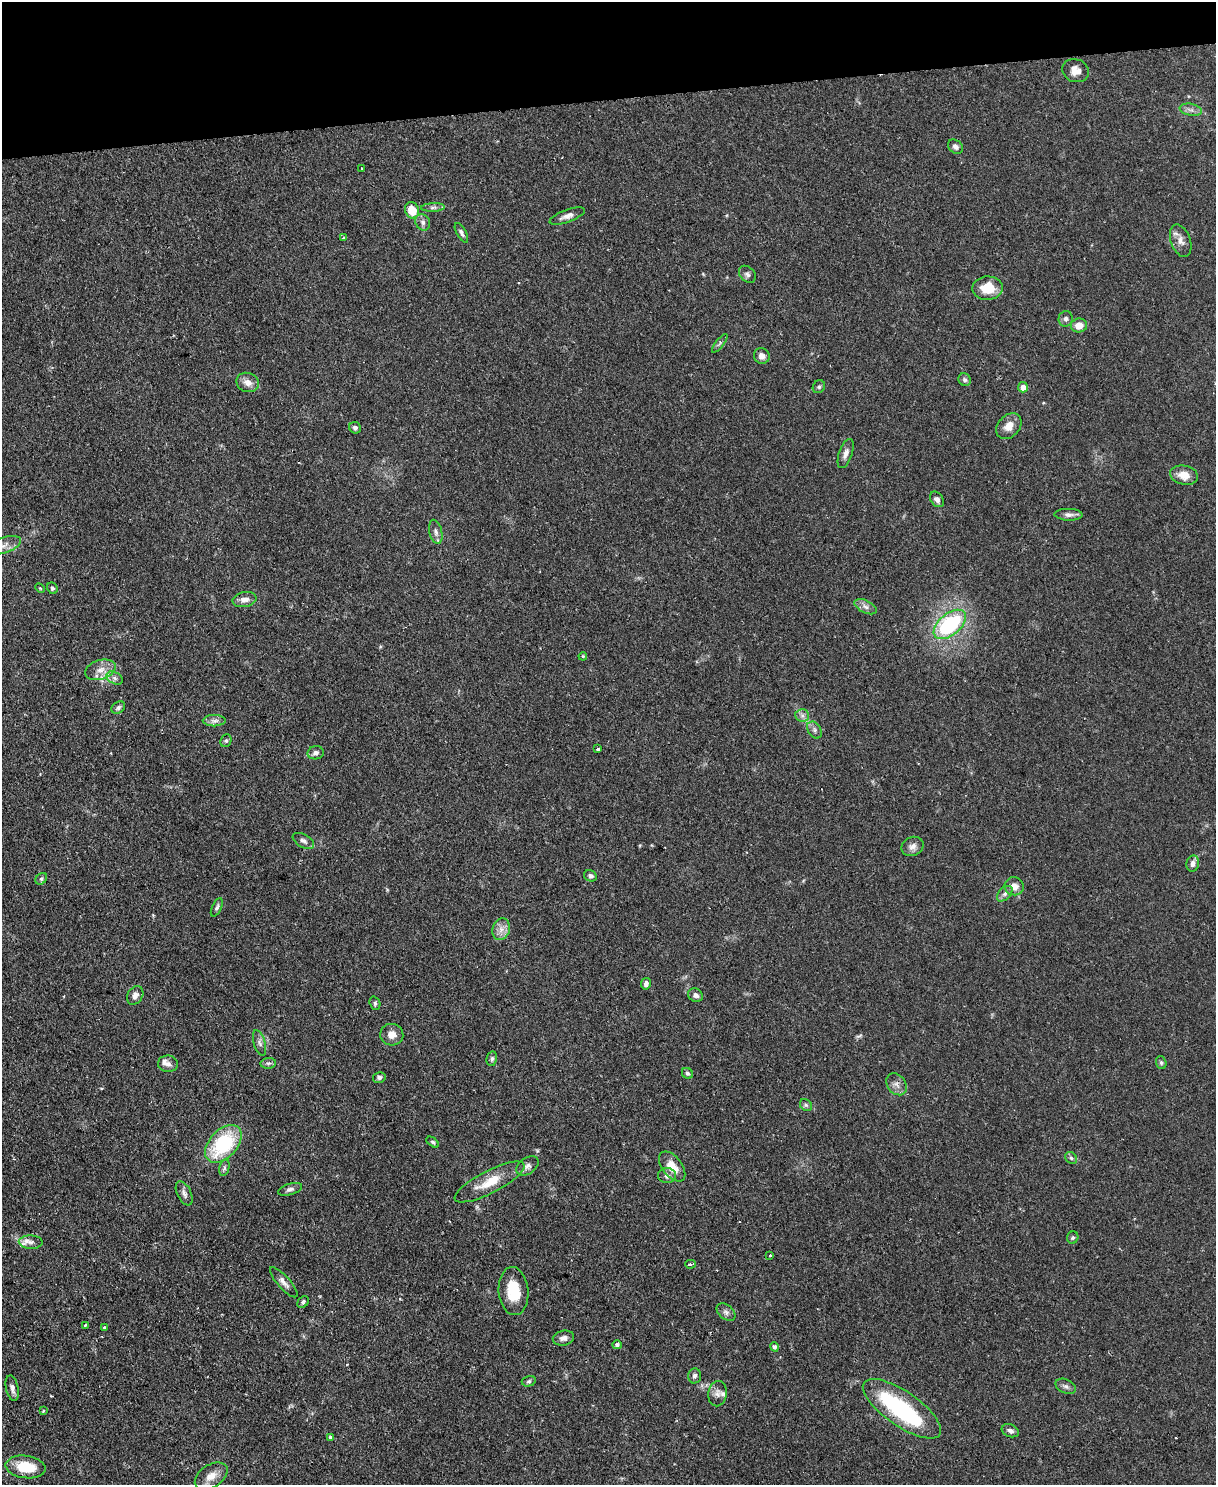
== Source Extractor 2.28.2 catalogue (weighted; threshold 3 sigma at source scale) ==
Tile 3 of 4 x 3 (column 3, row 1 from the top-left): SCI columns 2429-3642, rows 3103-4585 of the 4856 x 4838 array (HDU 1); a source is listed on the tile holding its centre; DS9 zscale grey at full resolution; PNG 1218 x 1487 px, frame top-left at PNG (2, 2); each listed source drawn as its Kron ellipse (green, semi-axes under 4 px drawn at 4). Shown black and unused: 7% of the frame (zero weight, under 2 of 3 exposures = <1% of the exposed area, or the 3 px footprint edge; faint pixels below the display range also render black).
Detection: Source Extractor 2.28.2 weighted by HDU 2 'WHT'; one run over the whole footprint, this tile lists its part. Background 0.0859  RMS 0.006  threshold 0.0271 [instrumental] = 3 sigma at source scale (4.5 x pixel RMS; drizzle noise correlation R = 1.50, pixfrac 1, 0.05/0.05 arcsec/px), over >= 5 px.
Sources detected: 107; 1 inside a brighter object's white glare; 1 cosmic-ray / hot-pixel residue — neither listed nor drawn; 4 inside a brighter listed object's ellipse — not listed separately; the other 101 listed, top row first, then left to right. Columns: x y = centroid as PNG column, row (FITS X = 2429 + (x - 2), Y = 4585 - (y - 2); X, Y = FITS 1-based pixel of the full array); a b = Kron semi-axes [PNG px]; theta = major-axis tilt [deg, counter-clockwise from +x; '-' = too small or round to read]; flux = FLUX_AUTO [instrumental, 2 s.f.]
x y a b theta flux
1075 71 13 11 -19 5.9
1191 110 11 6 -10 2.4
955 147 8 6 -38 2
362 168 3 2 - 0.86
433 207 12 4 2 1.7
412 210 8 7 - 12
567 216 18 6 20 3.4
423 222 8 7 - 2.1
461 233 11 4 -61 1.7
343 238 4 3 - 0.54
1181 241 17 10 -70 4.6
747 274 9 7 -45 2
988 288 15 11 2 13
1066 319 8 7 - 1.9
1079 325 8 7 - 6.6
720 343 11 3 51 1.3
762 356 8 7 - 2.8
965 380 7 6 - 1.5
248 382 11 9 -21 4.8
819 387 7 6 - 1.2
1023 387 5 5 - 5.2
1009 426 14 10 47 6.3
355 428 6 5 - 1.8
846 453 15 6 71 3
1184 475 14 9 -13 7.3
937 499 8 6 -53 2
1069 515 14 6 -1 2.5
436 532 12 6 -77 2.5
3 545 19 8 17 3.8
40 588 5 3 - 0.68
52 588 6 5 - 1.1
245 599 12 7 11 3.7
865 607 12 6 -26 2.9
950 624 19 10 39 58
583 656 4 3 - 0.71
100 670 16 9 18 6.2
115 678 9 5 -27 2.2
118 708 7 5 34 1.5
802 715 7 6 - 2
214 721 11 5 0 2.5
815 730 9 6 -55 2
226 741 6 5 - 1
598 749 3 3 - 1.2
316 753 8 6 11 2
303 841 11 6 -28 2.3
913 846 11 9 24 3.3
1193 864 8 6 76 2.8
590 876 6 5 - 1.6
41 879 6 5 - 1
1014 886 9 9 - 4.8
1005 894 9 6 45 2.2
217 907 10 4 65 1.6
501 929 11 8 75 4
646 984 6 5 - 2.5
135 995 10 7 57 3
696 995 8 6 -30 2.2
375 1003 7 5 -70 1.2
392 1035 11 11 - 5
260 1043 13 6 -74 2.4
492 1059 7 5 79 1.3
268 1063 8 5 6 1.5
1161 1063 7 5 -70 1.1
168 1064 10 8 -8 2.8
687 1073 6 5 - 1.2
379 1077 6 5 - 1.4
896 1084 12 9 -52 3.6
806 1105 7 5 -45 1.1
433 1142 7 4 -37 0.95
223 1144 22 14 47 48
1071 1158 6 5 - 1.2
527 1166 12 8 35 3
672 1167 17 9 -53 9.7
224 1168 8 5 77 1.5
667 1176 9 7 4 2.7
490 1182 39 11 27 15
290 1189 12 5 17 2
184 1193 13 7 -64 2.5
1073 1238 6 5 - 1.1
31 1242 12 6 -1 3.3
770 1256 3 2 - 0.79
690 1264 5 3 - 1.9
284 1282 19 6 -48 3.5
513 1291 24 15 -85 17
303 1302 6 5 - 1.4
726 1312 11 7 -39 2.2
85 1325 3 3 - 1.9
105 1327 3 3 - 1.1
563 1338 11 7 12 2.9
617 1345 4 4 - 1.6
774 1347 5 4 - 2
694 1376 7 6 - 1.7
529 1381 7 5 15 1.1
1066 1386 11 6 -26 2.2
12 1388 13 6 -78 2.5
717 1394 13 9 80 3.6
902 1409 46 17 -35 69
43 1411 4 4 - 0.76
1010 1431 9 6 -21 2.1
330 1437 4 3 - 0.9
26 1467 20 11 -8 18
211 1476 18 11 33 6.9
Isophote crosses this tile's border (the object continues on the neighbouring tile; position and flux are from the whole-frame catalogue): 1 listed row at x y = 3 545